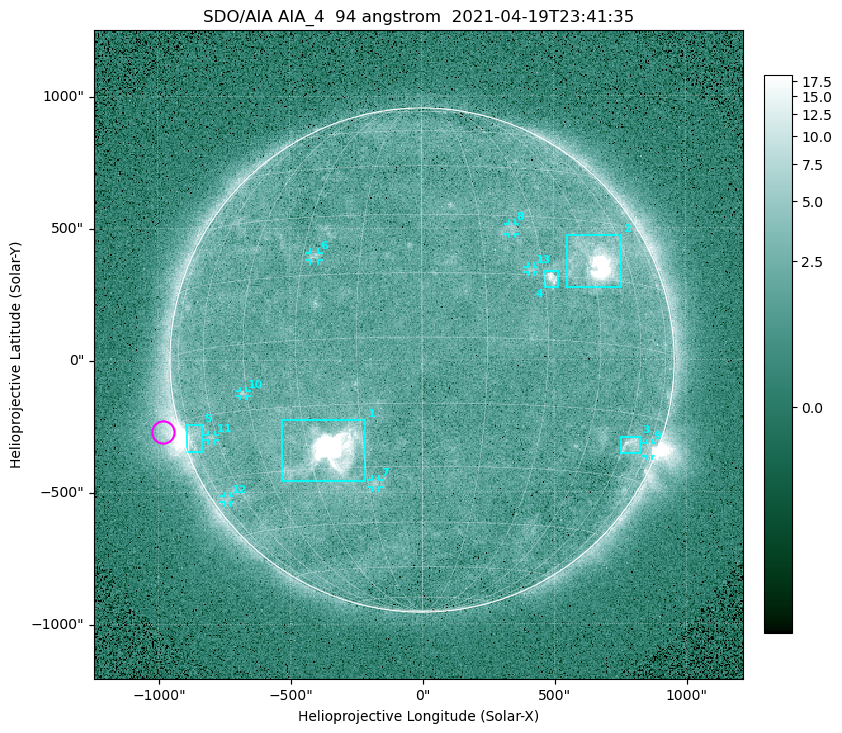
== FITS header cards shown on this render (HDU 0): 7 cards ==
TELESCOP= 'SDO/AIA '
INSTRUME= 'AIA_4   '
WAVELNTH=                   94
WAVEUNIT= 'angstrom'
DATE-OBS= '2021-04-19T23:41:35.12'
CTYPE1  = 'HPLN-TAN'
CTYPE2  = 'HPLT-TAN'

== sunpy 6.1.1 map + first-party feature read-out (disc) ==
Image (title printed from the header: SDO/AIA AIA_4  94 angstrom  2021-04-19T23:41:35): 512 x 512 px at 4.8 arcsec/px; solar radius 955 arcsec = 199 px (full disc in frame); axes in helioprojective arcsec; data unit not stated in the header (colour bar unlabelled)
Orientation: roll -0.138 deg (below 1 deg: not rotated)
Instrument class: DISC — disc imager (sunpy class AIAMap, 94 A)
Bright regions (active regions / flare kernels): reference = the median radial profile (limb darkening/brightening removed); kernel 5 px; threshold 5 sigma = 2.56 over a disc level ~1.77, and >= 1.15x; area >= 9 px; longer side >= 5 px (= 24 arcsec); searched inside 0.97 R_sun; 13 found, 13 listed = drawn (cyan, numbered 1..; 8 of them under ~33 arcsec drawn as corner ticks so the feature stays visible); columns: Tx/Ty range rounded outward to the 10 arcsec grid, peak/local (2 s.f.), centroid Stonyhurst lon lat
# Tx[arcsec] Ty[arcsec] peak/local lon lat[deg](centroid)
1 -540..-210 -460..-220 1743 -24 -26
2 550..760 270..470 62 +47 +19
3 750..830 -360..-290 4.5 +64 -22
4 460..520 270..340 6.9 +32 +14
5 -900..-830 -350..-240 5.9 -73 -19
6 -430..-390 380..410 3.3 -27 +20
7 -190..-160 -480..-450 3.1 -13 -34
8 330..360 470..520 2.7 +23 +26
9 850..870 -370..-310 3.1 +75 -22
10 -690..-660 -140..-110 3.1 -46 -11
11 -810..-780 -300..-280 2.7 -63 -20
12 -750..-730 -540..-510 2.3 -71 -35
13 400..430 330..360 2.7 +27 +16
Off-limb structures (1.02-1.3 R_sun): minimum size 50 px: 6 found; the strongest spans PA ~90..115 deg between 1.02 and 1.2 R_sun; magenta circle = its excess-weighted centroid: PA ~105 deg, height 1.07 R_sun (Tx ~-980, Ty ~-270 arcsec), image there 5.1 x the reference